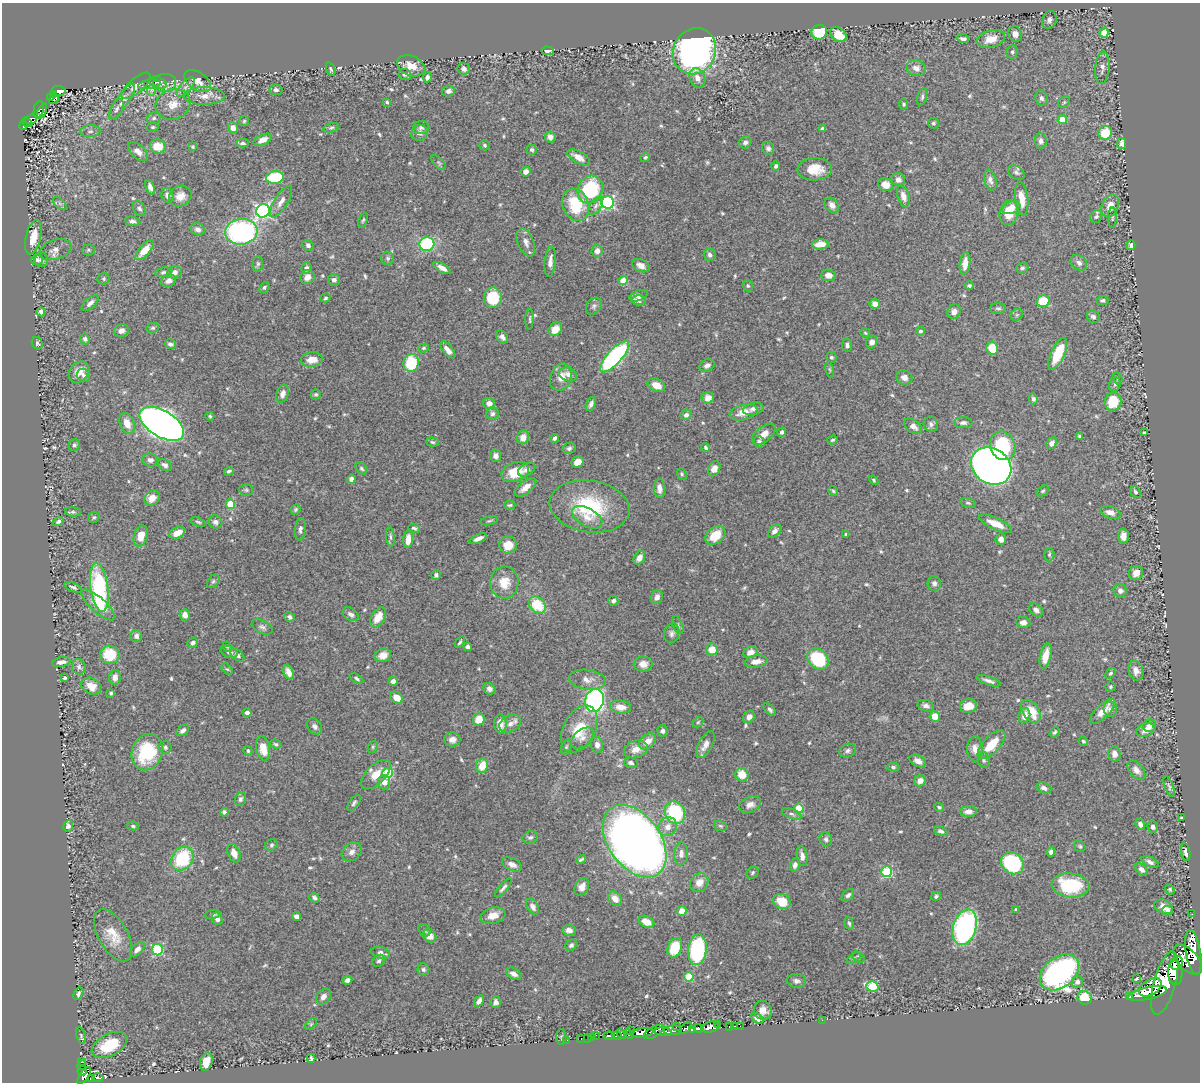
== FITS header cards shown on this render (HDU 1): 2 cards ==
NAXIS1  =                 1198
NAXIS2  =                 1080

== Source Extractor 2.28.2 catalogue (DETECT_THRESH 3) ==
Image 1198 x 1080 px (HDU 1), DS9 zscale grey, 1 PNG px = 1 image px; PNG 1202 x 1084 px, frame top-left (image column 1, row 1080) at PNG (2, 3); each listed source drawn as its Kron ellipse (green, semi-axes under 4 px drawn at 4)
Background 0.539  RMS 0.015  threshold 0.0439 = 3 sigma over >= 5 px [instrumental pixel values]
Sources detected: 628; of the 628, the 500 brightest by FLUX_AUTO listed and drawn (128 fainter detections omitted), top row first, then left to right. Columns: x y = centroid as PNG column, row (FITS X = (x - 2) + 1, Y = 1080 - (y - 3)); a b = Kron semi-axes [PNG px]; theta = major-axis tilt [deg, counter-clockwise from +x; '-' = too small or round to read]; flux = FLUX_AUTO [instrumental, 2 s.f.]
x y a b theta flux
1049 20 9 7 71 4.2
819 32 8 7 - 35
1104 33 5 4 - 17
1015 34 8 6 -75 6.5
838 35 9 6 -35 18
963 39 6 3 -5 2.8
991 39 14 8 15 14
548 51 6 4 -2 3
694 51 23 21 62 420
1012 52 7 5 67 2.2
411 66 14 10 -22 12
916 68 10 7 -20 6
1102 68 16 7 85 5.5
331 69 7 4 -70 1.9
464 69 6 6 - 4.2
405 75 6 5 - 2.1
427 77 5 4 - 2.8
697 78 10 7 -66 6.7
198 81 15 8 -34 8.5
158 83 9 5 -21 2.7
165 83 11 9 6 4.9
149 84 11 4 7 2.6
136 86 18 7 41 9.6
185 87 12 5 49 4.6
152 90 6 3 71 1.5
276 90 6 5 - 2.9
59 91 7 5 -4 110
448 91 6 5 - 3.5
54 94 4 3 - 50
204 96 21 9 0 11
51 97 4 3 - 48
922 97 9 4 75 2.5
1041 98 8 6 -73 3.3
54 100 5 3 - 12
122 101 21 6 56 7.3
387 102 4 3 - 1.4
1064 102 6 5 - 1.7
173 104 18 15 22 15
904 104 5 4 - 1.7
39 109 8 5 79 81
117 109 11 5 64 3
42 111 8 3 65 67
154 118 7 5 15 2.4
31 119 6 5 - 73
1062 120 4 4 - 14
244 121 5 5 - 1.5
27 122 5 3 - 48
933 123 5 5 - 1.9
24 125 4 4 - 55
153 127 6 4 14 1.6
233 128 5 5 - 6.8
331 128 8 4 14 1.9
421 128 8 6 4 2.5
823 128 4 3 - 1.9
90 131 10 6 5 3.2
419 133 8 8 - 4.5
1105 133 7 6 - 30
550 137 5 5 - 4.2
263 140 10 5 25 7.3
1041 141 7 6 - 3.8
745 142 6 5 - 3.2
243 143 6 3 -1 2.2
1121 144 5 4 - 5.2
484 145 5 5 - 1.9
158 146 8 7 - 22
193 147 4 4 - 1.4
768 148 6 5 - 3.2
532 150 5 5 - 2.6
138 152 12 6 -41 6
579 157 12 6 -30 9.9
645 157 5 4 - 1.5
439 163 9 4 -45 1.9
776 166 4 4 - 2
815 169 17 11 3 20
526 172 5 4 - 5.4
1016 172 9 6 -33 3.1
275 178 9 6 8 64
898 180 7 6 - 4.3
990 180 10 6 -75 4.2
885 184 7 6 - 9.7
150 187 8 4 -68 4.6
590 190 14 12 64 72
167 195 8 5 -71 4.5
180 196 11 10 - 9.1
903 196 11 6 -72 7.3
1022 199 17 6 -83 14
281 202 18 6 59 7
608 202 6 6 - 160
60 203 8 5 -45 2.3
576 205 16 13 -67 43
832 205 8 6 -47 6.4
596 206 10 5 54 3.5
1110 206 12 8 67 11
139 208 8 5 -57 2.6
1011 208 9 6 21 7.8
263 211 7 6 - 220
1009 213 12 9 78 21
1096 216 7 5 60 2
1112 218 10 4 89 1.5
363 220 7 3 68 1.4
132 221 7 5 -7 2.8
198 229 7 6 - 4.4
241 232 16 13 7 190
33 237 17 7 76 19
526 242 15 8 -68 6.3
427 244 7 7 - 75
820 244 8 5 4 12
308 245 6 5 - 3
1131 245 5 4 - 3.5
56 250 16 9 18 6.8
88 250 6 5 - 1.8
145 250 12 5 48 16
597 251 6 5 - 5.5
710 255 6 5 - 3
388 258 6 6 - 2.5
37 260 6 5 - 2.2
41 260 7 6 - 3.3
550 261 15 5 84 5.6
965 263 11 5 83 9.2
1079 263 9 7 -41 4.7
258 264 7 5 87 2.2
641 266 9 6 -25 6.2
306 268 6 5 - 4.1
442 268 9 4 -30 5.9
1022 268 6 5 - 2.1
163 272 8 5 9 2.1
175 272 7 6 - 5.3
828 275 7 5 -3 7.3
307 277 7 7 - 7.2
104 279 6 5 - 1.7
334 280 6 6 - 4.3
169 281 8 6 21 5.7
623 281 4 4 - 22
969 285 5 4 - 2
748 286 6 5 - 1.7
264 287 6 4 51 1.7
639 296 9 5 19 5.7
325 298 5 4 - 1.4
493 298 10 9 - 37
639 300 7 5 -2 4.3
1102 300 6 4 6 2
1043 301 6 6 - 32
90 303 10 5 43 4.2
875 304 5 5 - 6.5
594 306 9 7 50 3.3
998 308 7 5 -1 2.1
954 311 7 6 - 5.6
41 312 4 4 - 3.3
1017 315 6 5 - 2
1093 317 7 6 - 2.9
530 319 10 3 88 1.5
153 328 6 5 - 1.6
555 329 8 6 47 13
121 331 7 6 - 5.8
920 331 4 4 - 2.2
865 333 5 4 - 1.5
502 337 7 5 -51 3.4
85 339 5 5 - 2.9
872 342 6 5 - 4.8
37 343 6 5 - 2.5
170 344 6 5 - 3.1
847 345 6 5 - 2.8
424 348 5 4 - 1.5
992 348 6 5 - 26
448 350 10 5 -52 6.7
1058 354 17 6 65 39
614 357 20 7 48 190
831 357 5 5 - 2
312 360 11 7 6 12
411 363 9 7 79 45
707 365 8 6 30 4.5
830 369 8 4 -81 1.6
79 372 11 9 50 9.9
568 374 9 6 -20 4.9
83 375 7 6 - 2.8
561 377 14 10 67 11
904 378 8 7 - 5.1
1117 379 6 4 -73 1.4
656 385 9 6 -24 11
1115 385 7 5 67 1.5
282 394 9 6 71 5.9
316 394 5 4 - 1.8
708 398 6 6 - 8.3
1033 399 5 4 - 2.7
1113 402 9 8 - 30
489 403 6 5 - 6.6
591 404 7 4 67 3.6
753 409 10 6 13 5.1
744 412 14 7 16 13
492 414 6 6 - 3.2
686 415 5 5 - 3.3
210 416 4 4 - 1.4
127 423 11 7 -65 10
963 423 9 5 -3 3.3
162 424 25 13 -31 970
931 424 8 7 - 3.4
913 426 10 6 -36 6.5
782 432 5 4 - 2.2
1144 433 4 3 - 1.8
764 434 14 7 40 7.9
1080 436 4 4 - 2.6
523 437 7 6 - 7.5
555 438 4 3 - 2.4
832 440 5 4 - 1.5
433 442 6 4 -5 1.9
759 442 6 5 - 2.5
1052 443 6 5 - 5.6
74 445 6 5 - 2.3
1003 446 14 12 -68 65
569 448 6 5 - 2.6
706 448 5 3 - 1.8
496 456 6 5 - 5
150 460 8 6 -10 4.2
577 462 6 5 - 9.4
165 465 7 5 -34 3.7
991 466 21 17 -33 700
361 468 6 5 - 1.9
714 469 8 6 64 7.2
527 470 9 6 29 3.8
229 471 5 4 - 2.1
515 472 14 9 21 23
682 474 6 5 - 1.6
351 479 4 4 - 4.1
874 480 5 4 - 1.5
525 487 13 6 38 7.9
659 488 9 5 -85 6
246 490 7 6 - 1.9
833 491 5 4 - 1.4
1043 491 6 4 34 1.6
1135 492 6 4 -58 2.1
152 498 8 6 45 10
968 503 8 4 -13 1.8
230 504 5 5 - 29
510 505 6 3 1 1.5
589 506 40 26 -9 72
296 509 5 4 - 1.6
73 512 8 4 -5 2.1
1110 512 10 6 -18 5.8
94 517 6 5 - 1.8
587 517 16 9 -30 10
489 521 9 3 13 1.6
58 522 5 3 - 1.8
198 522 8 4 -19 1.7
215 522 7 6 - 3.9
996 524 18 6 -24 15
414 528 6 3 -21 2
300 529 11 5 84 3.5
775 531 8 5 49 4
177 533 8 5 25 12
846 534 4 3 - 2.1
715 535 11 8 40 20
141 536 11 7 73 13
1123 536 7 5 -87 6.6
390 537 10 4 -84 2.6
408 539 8 5 85 11
478 539 9 4 23 5.2
1001 539 5 5 - 4.6
508 545 9 8 - 16
1049 555 7 5 88 2
639 558 7 5 60 6.6
1136 573 8 6 49 8.3
436 575 5 5 - 2.4
213 581 7 5 49 2.1
504 582 16 14 89 18
934 583 7 6 - 3
73 587 9 4 -21 2.8
99 587 24 9 -82 130
1120 590 6 6 - 4.3
657 597 7 6 - 5.3
613 601 5 5 - 3.1
98 605 22 7 -42 17
537 605 9 7 -44 33
1036 610 7 5 -43 3.8
351 614 8 6 -34 4.5
185 615 6 5 - 7.9
290 617 5 4 - 2.8
378 617 11 6 57 14
1023 623 7 5 -8 5.2
678 625 9 5 -67 1.9
262 627 11 6 -26 3.5
672 633 10 7 75 3.8
136 636 6 6 - 4
460 642 6 3 54 1.6
193 643 5 4 - 2.5
227 646 5 3 - 1.4
468 647 4 4 - 3.1
712 649 6 6 - 14
229 652 9 5 -16 3.6
750 652 7 5 21 6.3
110 655 10 9 - 33
237 655 8 5 -39 3.1
383 655 8 6 19 8.8
1046 656 13 5 77 13
818 659 12 9 -42 60
756 661 11 6 9 9.8
61 662 9 5 11 6
643 664 9 7 0 6.5
79 667 8 6 -80 3.3
227 669 7 4 -43 1.6
1136 671 10 7 -74 6.2
288 672 7 4 -67 7
1110 673 6 4 48 1.9
115 677 7 5 83 5.8
65 678 3 3 - 2.1
357 678 7 4 -30 2.3
587 680 19 10 -7 9
393 681 4 4 - 3.5
989 681 13 4 -18 4.1
91 686 10 8 -28 10
1110 687 5 5 - 1.5
489 689 6 5 - 4.4
111 693 4 3 - 1.5
396 698 7 5 -38 11
594 700 12 9 77 220
926 706 8 5 -17 3.7
968 706 8 7 - 15
620 707 10 6 -7 9.9
1110 709 7 6 - 3.9
770 710 8 4 -47 2.7
1031 711 13 8 -57 21
1102 712 16 6 45 13
247 713 4 4 - 3.9
935 716 5 5 - 14
1024 716 8 6 78 7.4
749 717 6 5 - 5.4
479 720 6 6 - 15
698 722 6 4 43 1.5
500 724 9 6 -87 9.3
510 724 11 8 28 6.1
315 726 9 6 -51 3.8
1149 726 6 6 - 6.9
579 729 25 16 62 32
183 730 7 5 36 3.2
1145 730 9 6 22 7.1
662 731 6 5 - 2.9
1054 732 6 4 53 1.9
583 738 13 8 40 5.9
452 739 8 7 - 6.1
648 741 9 6 40 9.7
1083 741 5 4 - 1.7
276 744 6 4 -18 1.7
991 744 18 8 47 26
597 745 8 6 -77 4.9
705 745 15 7 62 7.8
165 747 6 6 - 2.4
373 747 6 4 63 1.4
566 747 8 5 70 1.7
263 748 12 6 -78 16
636 749 12 8 18 8
975 749 12 8 -90 7
248 751 5 4 - 1.7
848 751 8 6 23 3.2
147 752 18 15 69 63
1114 754 7 6 - 6.9
984 760 8 5 -88 2.4
918 761 9 5 -27 5.9
631 763 7 5 -10 2.9
482 766 7 6 - 17
893 767 6 4 -2 1.9
1136 770 11 7 -50 6.3
388 773 5 5 - 72
376 774 18 9 44 14
742 775 7 6 - 18
920 781 6 5 - 6.5
384 782 7 6 - 7
1169 786 11 4 -70 2.2
1044 788 8 5 -19 4
240 799 7 5 65 2.7
354 803 9 5 54 2.5
750 805 11 7 20 6.7
939 807 5 4 - 1.8
799 808 5 5 - 50
968 811 8 5 0 5.6
224 812 4 4 - 2.3
675 813 12 9 -63 72
792 814 10 4 -20 2.7
1181 818 4 3 - 1.4
1140 824 6 4 -65 4.2
68 826 5 5 - 3.2
133 826 6 4 -10 1.9
720 826 7 5 -20 1.6
668 827 9 9 - 7.7
1153 827 6 5 - 3.6
941 831 7 4 -22 2.9
530 837 7 6 - 2.8
826 839 7 6 - 2.9
635 841 40 26 -54 1300
271 845 6 5 - 1.8
1080 846 6 5 - 1.6
352 852 11 8 38 5.3
1051 852 5 4 - 3.7
1186 852 9 4 -81 5.1
234 853 10 6 -67 9.1
681 854 11 7 87 5.6
802 856 10 5 -81 6
182 859 13 10 54 63
581 859 5 3 - 1.6
1150 862 9 5 -28 3.9
1012 863 12 10 -41 91
512 864 10 6 -24 5.1
795 865 7 5 75 4.3
1141 870 7 5 -46 4.1
753 872 7 5 48 1.8
887 872 5 5 - 86
699 883 10 8 49 10
1070 885 19 12 -6 60
582 887 9 6 62 7.4
503 888 12 4 49 3.2
1170 889 5 4 - 1.6
848 895 7 5 45 2.9
936 896 5 4 - 2
314 898 5 4 - 2.6
615 899 8 6 -52 10
782 901 9 7 -25 20
533 907 8 5 -57 4.3
1164 907 10 7 -23 11
1016 909 4 4 - 1.6
682 911 5 5 - 14
1167 911 5 4 - 3.2
213 914 8 4 7 1.8
1192 914 3 2 - 1.5
296 916 4 4 - 4
493 916 13 8 12 10
217 919 6 5 - 5.1
646 922 8 5 -23 12
849 923 6 4 -74 1.6
965 927 18 11 73 230
424 930 7 5 -49 1.8
569 930 6 5 - 5.9
113 935 29 14 -60 22
430 936 7 6 - 7.7
571 945 6 5 - 2.6
675 948 10 7 69 36
137 949 9 5 45 5.1
157 950 5 5 - 89
697 950 15 9 84 110
1193 952 22 7 -80 2400
381 953 9 6 -14 5.1
858 957 7 4 -32 1.8
854 958 8 4 34 1.8
1188 960 18 10 -47 2100
379 961 7 5 36 2.3
1177 963 7 6 - 1100
423 969 6 6 - 3
1059 972 22 15 38 340
1175 973 12 7 -88 2200
514 974 8 5 -30 5.7
689 977 5 4 - 37
1136 979 4 3 - 1.6
347 980 5 4 - 3.7
796 981 9 7 -6 3.7
1077 982 6 5 - 3.3
1165 983 32 11 74 3700
872 986 6 5 - 63
1150 987 12 7 31 960
1147 993 20 6 12 1400
78 994 6 4 60 3.3
323 996 8 6 51 4.9
1130 997 3 3 - 47
1084 998 7 6 - 29
479 1001 6 4 58 3.8
496 1002 6 5 - 3.3
763 1010 10 8 -65 8.5
757 1018 6 4 -33 3.8
822 1020 2 2 - 12
311 1024 7 4 45 1.6
717 1024 3 2 - 40
734 1026 2 2 - 9
740 1026 2 2 - 3.7
676 1027 3 2 - 54
710 1027 9 5 12 770
729 1027 3 3 - 32
686 1028 7 4 41 190
699 1028 5 3 - 97
692 1029 3 3 - 190
631 1030 2 2 - 130
673 1030 9 4 1 350
654 1032 11 5 30 380
663 1032 8 3 -4 200
642 1033 11 4 8 1200
622 1034 5 4 - 340
629 1034 5 3 - 260
81 1035 8 4 -74 1.8
596 1035 2 2 - 11
609 1036 5 4 - 200
617 1036 5 3 - 200
561 1037 8 5 -86 1.5
587 1038 2 2 - 2.2
591 1038 3 3 - 36
581 1039 3 2 - 18
567 1040 2 2 - 3.5
109 1045 19 11 28 41
311 1058 4 3 - 1.7
81 1061 3 2 - 12
206 1062 9 6 74 12
82 1065 5 3 - 39
82 1071 5 3 - 100
84 1076 10 4 55 390
92 1078 4 3 - 89
97 1078 6 3 1 130
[128 fainter detections neither listed nor drawn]